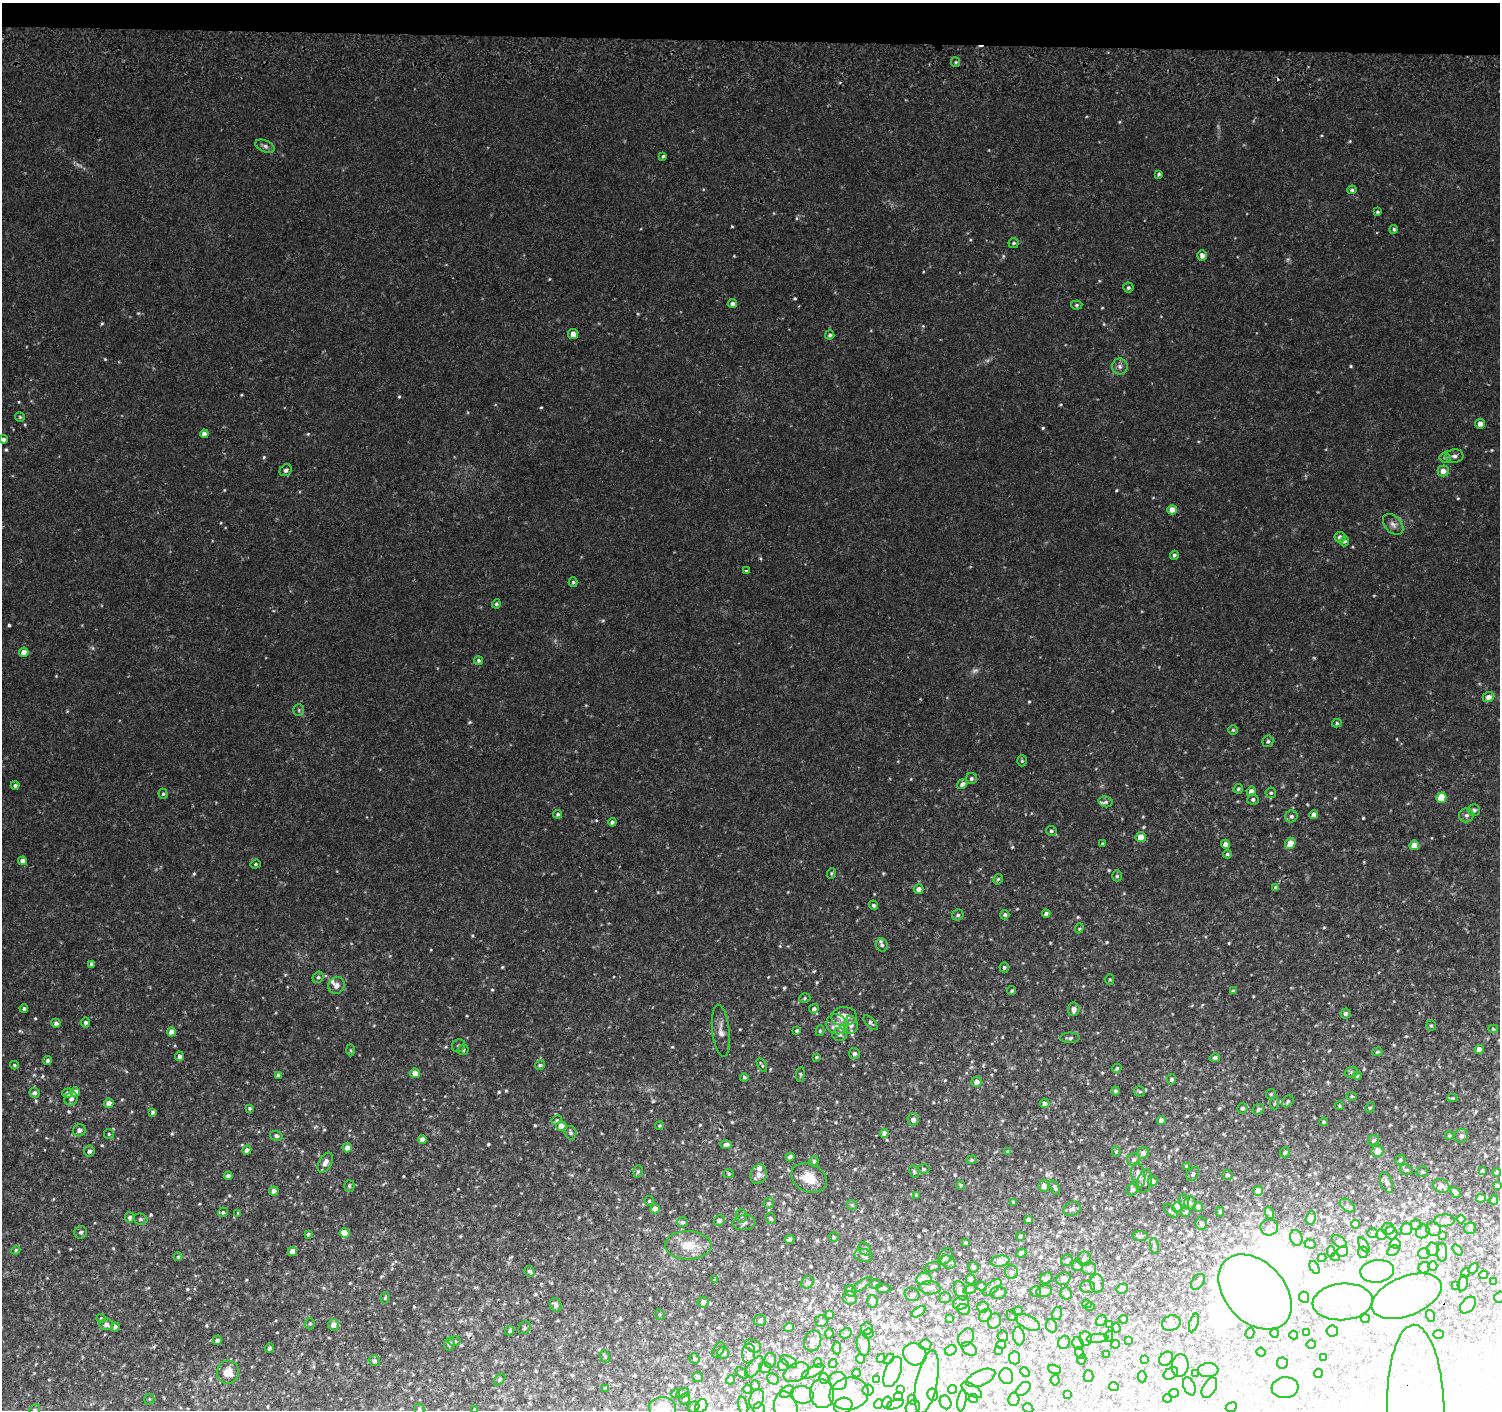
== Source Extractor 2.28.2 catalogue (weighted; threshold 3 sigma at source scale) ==
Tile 2 of 3 x 3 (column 2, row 1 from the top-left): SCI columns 1502-2999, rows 3092-4499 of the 4511 x 4830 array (HDU 1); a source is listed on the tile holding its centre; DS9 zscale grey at full resolution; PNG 1502 x 1412 px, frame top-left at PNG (2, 3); each listed source drawn as its Kron ellipse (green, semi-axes under 4 px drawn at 4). Shown black and unused: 3% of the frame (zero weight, under 2 of 3 exposures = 3% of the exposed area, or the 3 px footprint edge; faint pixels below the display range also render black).
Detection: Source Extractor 2.28.2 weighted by HDU 2 'WHT'; one run over the whole footprint, this tile lists its part. Background 0.0346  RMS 0.0057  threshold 0.0258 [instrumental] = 3 sigma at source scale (4.5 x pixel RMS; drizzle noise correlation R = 1.50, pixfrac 1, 0.0396/0.0396 arcsec/px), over >= 5 px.
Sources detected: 909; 8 too faint to see at this stretch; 112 inside a brighter object's white glare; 3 cosmic-ray / hot-pixel residue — neither listed nor drawn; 45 inside a brighter listed object's ellipse — not listed separately; of the other 741, all 500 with FLUX_AUTO >= 0.784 (the completeness limit of this list) listed and drawn (241 fainter detections not listed), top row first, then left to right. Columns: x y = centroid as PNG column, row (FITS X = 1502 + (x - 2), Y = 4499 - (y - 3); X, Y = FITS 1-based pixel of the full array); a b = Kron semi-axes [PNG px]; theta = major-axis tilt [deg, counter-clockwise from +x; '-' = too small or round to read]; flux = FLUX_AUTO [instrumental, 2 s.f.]
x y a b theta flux
956 62 5 4 - 0.83
265 146 10 5 -22 1.8
663 156 4 3 - 1.1
1159 174 4 3 - 1.1
1352 190 4 4 - 1.1
1377 212 4 3 - 0.95
1394 229 4 4 - 1.1
1014 243 5 5 - 1
1202 256 5 5 - 2.5
1128 288 5 5 - 1.2
732 304 4 4 - 2.5
1077 305 6 4 4 1.1
573 334 5 5 - 3.8
830 335 4 4 - 1.3
1120 366 8 8 - 2.5
20 417 5 5 - 0.8
1480 424 5 4 - 3.4
204 434 4 4 - 3.7
4 439 4 4 - 1.5
1454 456 9 7 5 2
1445 458 5 5 - 0.91
286 470 6 5 - 1.7
1443 471 5 5 - 3.9
1172 510 5 4 - 5.3
1393 524 12 8 -45 3.1
1340 537 5 5 - 2.4
1344 541 5 5 - 1.3
1174 555 4 4 - 1.2
746 571 3 3 - 1
573 582 5 4 - 0.93
496 604 4 4 - 1.2
24 652 5 4 - 4.8
478 660 4 4 - 1.1
1488 697 6 5 - 3.4
299 710 6 5 - 0.96
1337 723 5 4 - 0.88
1233 730 5 5 - 0.87
1268 741 6 5 - 1.3
1022 761 5 4 - 0.83
971 779 5 5 - 1.3
962 784 5 4 - 2.4
15 785 4 4 - 1.4
1238 789 5 4 - 1
1251 791 5 4 - 4.1
1271 793 5 5 - 0.93
163 794 5 4 - 0.91
1441 798 5 5 - 15
1253 799 5 5 - 1.4
1105 802 7 5 -13 1.4
1474 810 5 5 - 1.8
558 814 4 4 - 1.2
1314 815 4 4 - 3.7
1466 815 7 7 - 2.1
1291 816 6 6 - 1.6
612 822 4 4 - 1.4
1051 831 5 5 - 1.4
1141 837 5 5 - 6.3
1103 843 4 4 - 0.83
1290 843 6 5 - 7.9
1225 844 4 4 - 3.3
1414 845 5 4 - 7.8
1227 854 4 4 - 1.1
22 861 4 4 - 2.9
255 864 5 4 - 0.79
831 873 6 4 67 0.91
1117 876 5 5 - 1
998 879 5 4 - 0.95
1276 888 4 4 - 2
919 889 5 4 - 3.1
873 905 5 4 - 1.3
1046 914 4 3 - 1.9
958 915 6 5 - 1.3
1005 915 5 4 - 1.5
1079 928 5 4 - 0.81
882 945 6 5 - 1.5
91 964 4 3 - 1.4
1004 967 5 4 - 1.1
318 977 6 5 - 1.3
1110 979 5 4 - 0.78
336 985 9 8 - 2.9
1012 991 4 3 - 0.81
1233 991 4 4 - 1.5
805 998 6 4 18 0.93
24 1008 4 3 - 0.92
814 1009 5 4 - 1.7
1074 1009 7 5 85 3.2
1346 1013 5 5 - 1.8
844 1016 13 9 2 8
56 1023 4 4 - 1.5
85 1023 5 4 - 1.4
871 1023 9 4 -46 1.3
837 1024 11 10 - 4.9
851 1025 9 6 -84 3.4
1431 1026 5 5 - 0.96
1493 1029 5 4 - 0.79
721 1031 26 8 -83 5
797 1031 4 3 - 1.3
820 1031 5 4 - 0.86
172 1032 4 4 - 5.1
839 1034 7 7 - 2
1070 1038 9 5 1 1.8
458 1046 7 6 - 1.2
1479 1049 4 4 - 3.9
351 1050 6 4 -88 0.81
463 1050 5 5 - 1.4
1377 1052 5 4 - 0.88
854 1053 5 5 - 1.6
179 1056 5 4 - 2.1
817 1057 3 3 - 0.79
1215 1058 5 4 - 1.6
48 1061 4 4 - 1.4
14 1065 4 3 - 0.85
540 1065 5 4 - 1.4
762 1065 7 3 -59 0.89
1117 1068 5 4 - 0.97
1351 1072 6 5 - 0.97
415 1073 5 5 - 5.1
800 1074 7 3 83 0.82
278 1075 4 4 - 1.6
1357 1076 4 4 - 1.2
744 1077 4 4 - 1
1172 1079 5 4 - 1.7
976 1082 5 5 - 3.4
1116 1091 4 4 - 1.5
1139 1091 5 5 - 0.98
75 1092 4 4 - 4.8
34 1093 5 5 - 1.6
67 1093 5 4 - 2.4
1271 1094 5 5 - 0.87
1352 1096 5 4 - 0.78
1453 1098 5 4 - 0.93
71 1099 7 6 - 2.3
1288 1101 6 5 - 1.1
109 1103 5 4 - 4.3
1045 1103 5 5 - 2.3
1274 1103 6 3 81 0.8
1339 1106 4 4 - 0.85
249 1108 4 4 - 0.9
1242 1108 5 5 - 1.6
1370 1108 5 4 - 0.81
1258 1109 6 5 - 1.3
153 1112 4 3 - 1.5
913 1119 6 5 - 3
557 1120 5 4 - 0.8
1161 1120 4 4 - 2.7
1323 1122 4 4 - 0.9
561 1126 5 5 - 4.8
659 1126 4 4 - 1
79 1130 6 6 - 3.1
571 1133 7 6 - 1.6
884 1133 4 4 - 2.7
109 1134 5 5 - 0.88
276 1136 6 5 - 1.2
1449 1136 4 3 - 0.86
1461 1136 7 6 - 2.5
422 1140 4 4 - 5
1373 1140 6 5 - 1.5
726 1145 6 4 -1 2.4
347 1148 5 4 - 3.5
247 1150 4 4 - 2
89 1151 5 5 - 2.1
1377 1151 6 5 - 7
1008 1152 4 4 - 1.7
1116 1152 5 4 - 1
1285 1152 5 5 - 1.5
1143 1153 6 5 - 2.6
790 1157 4 4 - 2.3
1133 1159 6 6 - 2
971 1160 5 4 - 0.93
1400 1160 5 4 - 1.3
814 1161 5 4 - 0.99
325 1163 11 6 60 4.1
1187 1166 4 4 - 0.98
923 1169 6 4 -1 1.2
1406 1170 7 5 -19 0.97
638 1171 6 4 74 0.93
1482 1171 4 3 - 0.97
914 1172 7 4 -63 0.94
1422 1172 5 5 - 0.96
1497 1172 4 3 - 1.6
729 1174 5 4 - 0.83
758 1174 10 8 74 3.8
1193 1174 8 5 55 1.4
1138 1175 12 7 -81 4.1
1227 1175 5 5 - 1.2
228 1176 4 4 - 2.1
809 1178 18 14 -24 11
1145 1181 12 7 74 4.5
1153 1181 5 4 - 2.4
1386 1183 10 6 -69 2
961 1185 4 3 - 0.8
349 1186 6 5 - 1.1
1044 1186 5 5 - 3.1
1441 1186 8 6 -24 2.7
1497 1186 4 3 - 1.2
1055 1188 8 4 -63 1.1
1132 1189 6 5 - 1.5
274 1191 5 4 - 2.6
1258 1191 5 4 - 9.1
1455 1192 6 4 -50 1.8
916 1195 4 3 - 1
1481 1198 5 4 - 4.8
1494 1200 5 4 - 1.5
649 1201 5 5 - 0.82
1013 1202 3 3 - 0.96
1184 1202 7 4 -80 1.3
769 1203 5 5 - 0.89
1190 1203 7 5 -89 1.1
852 1205 5 5 - 0.84
1347 1206 8 5 -37 1.2
1177 1207 5 4 - 9.7
1198 1207 4 4 - 3.3
655 1209 4 4 - 5.7
1072 1209 9 6 20 2
1171 1211 8 4 -45 1.1
223 1212 5 4 - 1
1186 1212 5 4 - 1.2
1220 1212 5 4 - 0.9
238 1213 4 4 - 0.79
1270 1213 6 4 -71 0.98
741 1216 7 5 -87 1.2
130 1217 5 5 - 1.9
771 1218 6 5 - 1.4
1311 1218 7 4 77 3.8
140 1219 7 5 -14 1.1
1461 1219 4 4 - 1.6
719 1220 5 5 - 2.2
1028 1220 4 4 - 1.7
1445 1220 10 6 1 2.9
682 1222 5 5 - 1.4
744 1223 12 7 6 2.3
1201 1223 6 6 - 1.3
1355 1224 4 4 - 3.4
1416 1225 5 5 - 1.6
1269 1227 9 8 - 2.7
1470 1228 6 5 - 1.7
1388 1229 6 6 - 3.2
1406 1229 6 5 - 4.8
1434 1229 8 6 -22 2.1
1423 1231 7 6 - 1.8
81 1232 6 6 - 1.3
345 1233 5 5 - 10
1373 1233 5 4 - 1
1391 1233 7 5 -64 1.8
308 1234 4 3 - 0.85
1381 1234 5 5 - 2.3
1442 1235 3 3 - 0.91
1020 1236 4 4 - 1.3
1140 1236 7 5 -5 1.6
834 1237 5 5 - 0.91
1296 1238 8 6 -72 1.4
790 1239 5 4 - 2.1
1339 1242 8 5 -34 1.1
965 1243 3 3 - 1.1
1395 1243 5 5 - 1.1
1310 1244 6 4 -18 2.5
688 1245 23 14 0 11
1364 1245 8 4 -56 1
1154 1246 8 4 -81 1.3
865 1249 7 5 -50 1.1
1433 1249 7 6 - 1.8
16 1250 5 4 - 0.91
1457 1250 6 3 -52 1
292 1251 5 4 - 4.9
1393 1251 6 4 29 1.9
1331 1252 5 4 - 1.3
1342 1252 5 5 - 4
1363 1252 6 5 - 0.92
1442 1252 9 5 -89 1.4
1021 1253 5 4 - 1.8
1424 1253 6 5 - 1.2
864 1255 9 6 -13 2.5
945 1256 9 6 55 2.1
178 1257 4 4 - 0.96
1335 1257 4 4 - 1.9
1322 1258 4 4 - 2.6
1084 1259 7 6 - 2.4
1067 1260 6 5 - 1.7
1000 1261 9 5 10 8
948 1262 8 6 -30 1.9
1077 1265 5 5 - 2.7
1433 1266 5 4 - 1.4
933 1267 8 4 17 1
973 1267 5 5 - 1.2
1314 1267 7 4 -64 1.3
1424 1268 6 5 - 2.8
1473 1268 6 3 49 1.2
1089 1269 7 6 - 2
530 1271 5 5 - 1.5
1377 1271 17 11 7 8.1
1011 1272 7 6 - 1.6
1465 1273 5 4 - 3.4
1484 1275 4 3 - 0.85
1046 1278 6 5 - 1.4
924 1279 7 6 - 8.9
971 1279 5 5 - 1.9
1063 1279 7 6 - 1.2
715 1280 4 4 - 0.8
808 1282 6 6 - 1.9
1198 1282 9 6 58 2.2
1494 1282 4 4 - 0.91
1097 1283 9 6 -84 2.9
1463 1283 8 4 78 2.3
875 1284 6 4 13 0.86
862 1285 12 4 34 1.2
981 1286 6 4 -29 0.93
1456 1286 3 3 - 0.98
992 1287 11 5 38 1.5
1087 1287 7 6 - 1.9
884 1288 8 4 -5 0.95
930 1288 10 6 -4 3.4
970 1289 7 4 18 1
1122 1289 6 4 30 6.2
851 1291 6 5 - 1.6
961 1291 10 5 -65 2
1036 1291 5 5 - 1.7
1044 1291 8 5 11 3.2
1255 1292 43 30 -47 500
998 1293 8 6 3 1.5
1066 1294 6 6 - 1.8
912 1295 8 6 -22 1.6
1406 1296 37 19 22 130
1304 1297 5 5 - 1.4
1499 1297 6 4 71 1.2
385 1298 6 4 73 0.8
850 1298 7 6 - 1.9
945 1298 6 5 - 0.89
872 1301 6 5 - 2
703 1302 5 5 - 2.2
1343 1302 30 18 5 20
961 1303 8 6 29 2
1087 1304 4 4 - 1
556 1305 7 5 -62 2.4
1468 1305 9 6 49 11
983 1307 6 5 - 2.5
1090 1307 4 3 - 1.4
963 1309 7 5 -20 2.6
1018 1311 5 4 - 0.82
919 1312 8 4 35 3.7
1057 1313 6 5 - 1.1
660 1314 5 4 - 0.92
829 1314 4 4 - 1.3
985 1315 7 5 44 1.2
1012 1316 6 5 - 0.87
1431 1316 6 4 -71 0.85
949 1318 3 3 - 0.87
101 1319 4 4 - 1.2
1123 1319 4 3 - 1.3
1365 1319 4 4 - 1.6
760 1320 6 5 - 1.7
821 1321 6 6 - 1.4
995 1321 7 6 - 2.2
1101 1321 6 4 54 0.83
1028 1322 13 6 -28 3.8
310 1323 6 5 - 0.96
1171 1323 9 7 21 2.5
1194 1323 9 4 73 1.1
106 1324 7 6 - 2.3
1109 1324 4 3 - 1.3
333 1325 5 5 - 3.4
1052 1326 7 5 -66 1.4
115 1327 4 4 - 1.8
525 1328 7 5 55 1.2
789 1328 5 4 - 6.3
1116 1328 5 4 - 1.3
867 1329 6 6 - 0.94
510 1331 5 4 - 1
1332 1331 6 5 - 2.1
1307 1332 4 3 - 1.3
846 1333 6 5 - 1.2
868 1333 5 5 - 1.9
1250 1333 5 4 - 1.4
1275 1333 4 4 - 1.8
829 1334 5 3 - 0.92
1439 1334 5 3 - 1.5
1294 1335 4 4 - 2
1003 1336 5 5 - 0.97
1019 1336 9 5 -83 2.8
1109 1336 5 4 - 0.88
966 1337 10 7 57 2.1
1086 1338 7 6 - 3.5
1098 1338 11 4 5 1.6
217 1340 4 4 - 1.8
455 1341 6 5 - 1.1
813 1341 10 8 68 3.1
1129 1341 3 3 - 1
1064 1342 7 5 70 5.6
1078 1343 6 5 - 3
449 1344 7 5 76 1.8
1001 1344 4 4 - 0.99
1115 1344 4 4 - 5.2
1311 1344 5 3 - 2.3
863 1345 11 6 -82 4.2
925 1345 6 5 - 2.3
753 1346 8 6 -26 2.4
269 1348 4 4 - 1.6
837 1348 6 3 -86 0.8
969 1349 8 6 -38 3.5
718 1350 8 5 58 1.3
951 1350 6 5 - 0.92
998 1351 4 4 - 1
1261 1352 4 3 - 1.3
723 1353 6 6 - 2
1080 1353 6 4 -72 0.83
749 1354 10 6 87 3
915 1354 12 11 - 13
1107 1355 4 3 - 1.1
605 1356 6 4 -69 0.82
1324 1357 3 3 - 0.85
1014 1358 6 5 - 10
694 1359 5 5 - 0.95
861 1359 5 4 - 1.8
881 1359 4 4 - 2.4
889 1359 6 4 44 1
1082 1359 5 4 - 1
1144 1359 4 4 - 2.2
1166 1359 8 6 47 2.8
770 1360 7 6 - 1.5
374 1361 5 5 - 1.4
789 1362 9 5 -31 2.4
818 1363 4 4 - 0.99
1282 1363 5 5 - 3.3
833 1364 4 3 - 0.83
783 1365 6 5 - 3.9
1180 1366 11 8 84 4.6
754 1367 13 6 54 3.1
765 1367 6 5 - 1.4
1055 1369 7 4 -19 0.8
1208 1370 10 7 5 2.5
813 1371 12 5 28 1.4
228 1372 11 11 - 6.9
796 1372 13 9 26 3.1
893 1372 16 8 68 12
1025 1372 5 4 - 0.82
742 1373 7 4 -35 1.2
857 1373 4 3 - 1.3
1171 1373 8 5 34 7.5
1195 1374 4 3 - 0.88
1318 1374 4 4 - 0.91
1006 1376 8 6 -69 72
1089 1376 6 5 - 5.9
698 1377 5 5 - 1.9
1142 1377 5 4 - 2
824 1378 5 5 - 1.1
981 1378 15 7 23 2.6
500 1379 7 4 45 0.84
773 1379 6 5 - 1.1
876 1379 4 3 - 1.2
730 1380 5 4 - 2.6
1055 1380 5 4 - 0.86
838 1381 9 9 - 5.5
927 1382 32 10 78 9.8
755 1385 5 3 - 1.1
1189 1386 9 5 -66 1.8
1114 1387 5 4 - 0.9
605 1388 3 3 - 1.1
1209 1388 11 6 60 2
1285 1388 13 10 5 5.7
747 1389 4 4 - 1.3
900 1389 4 3 - 1.4
952 1389 4 4 - 6.3
1023 1389 8 5 44 2.6
868 1390 5 5 - 2.3
972 1390 12 5 -31 1.6
787 1392 8 5 31 1.2
683 1393 7 4 28 0.88
1174 1393 5 4 - 1.1
676 1394 4 4 - 4.4
822 1394 14 12 -83 13
849 1394 19 16 10 11
802 1395 11 8 -7 5.7
932 1395 6 5 - 11
1067 1395 4 3 - 1.1
899 1397 4 3 - 1.1
1167 1398 4 4 - 1.1
149 1399 5 5 - 0.81
685 1399 6 5 - 1
757 1399 10 7 70 6.3
973 1399 5 4 - 8.3
1014 1399 7 5 79 1.6
912 1400 5 4 - 1.4
962 1400 11 4 81 1.5
946 1402 7 5 -66 3.2
887 1403 6 4 75 0.86
879 1404 5 4 - 5
895 1404 9 4 20 2.2
701 1406 7 5 55 9.4
743 1406 9 4 -75 1.1
843 1406 9 8 - 14
694 1407 6 5 - 1.6
913 1407 8 6 44 1.5
1231 1407 6 4 25 0.85
663 1408 13 11 -9 18
786 1408 17 11 -77 11
1028 1408 5 4 - 1.1
419 1409 5 5 - 0.99
759 1409 7 5 85 1.2
1416 1409 84 28 -89 56
35 1410 6 5 - 0.89
474 1410 3 3 - 0.85
Overlapping masked pixels (flux is a lower limit): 2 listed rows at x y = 1255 1292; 1416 1409
Isophote crosses this tile's border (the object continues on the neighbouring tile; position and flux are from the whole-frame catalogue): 9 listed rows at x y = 1499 1297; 701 1406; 663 1408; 786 1408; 419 1409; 759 1409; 1416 1409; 35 1410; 474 1410
Unlisted compact peaks at least as high as the median listed source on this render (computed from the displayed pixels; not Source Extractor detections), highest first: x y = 467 1016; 923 272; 1321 135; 390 956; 431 950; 788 892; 37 1130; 414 1307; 1394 1001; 933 1102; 199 1204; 468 412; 1432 838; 1086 116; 887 1140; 595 891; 132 1111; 640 1218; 1002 1121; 833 1216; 818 1108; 324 1288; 82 625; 1142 611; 1396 1107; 1277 819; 47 1278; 374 1025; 275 1013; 1159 667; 995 1070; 1224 1134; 700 1197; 1291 988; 1032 813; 1326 449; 898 761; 46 1138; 774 213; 729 1112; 571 1175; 337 871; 193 920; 297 1177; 536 1371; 302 1151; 902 1010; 601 1133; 287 987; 329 1338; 788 946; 212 541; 351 943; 857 907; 1352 1026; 299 1372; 1205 937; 225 1200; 971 1067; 1318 392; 1476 1111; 793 1120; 95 1223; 189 1298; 59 1251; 636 1129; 1192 1005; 1315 1173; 276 1320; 788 1170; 162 1186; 437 668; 216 802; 1012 1068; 394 1303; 392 1269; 44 1150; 195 1276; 919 1236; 1187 1133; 1453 1085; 383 1184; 445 1096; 1417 1075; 860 993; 920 1062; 910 1098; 670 1212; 247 1082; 495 1206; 366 817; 1172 1014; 651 1111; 1112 711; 160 1320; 313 1367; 1096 769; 614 976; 1237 801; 62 1150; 736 1209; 395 1261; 521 1193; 992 1043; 928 1121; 458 1275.